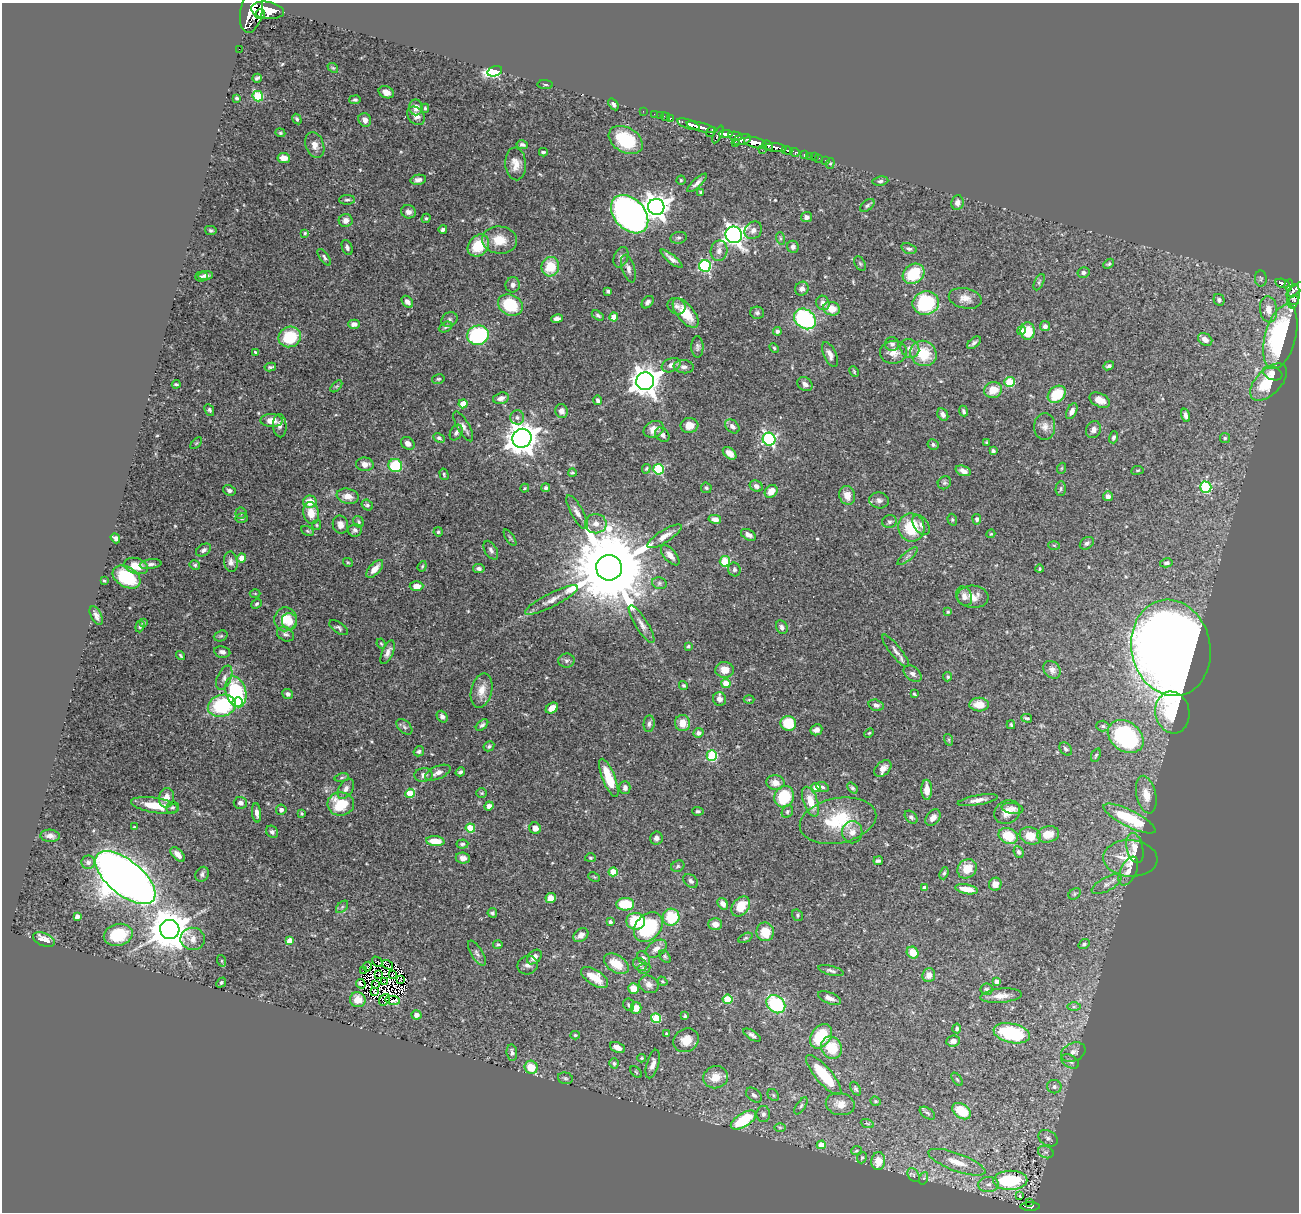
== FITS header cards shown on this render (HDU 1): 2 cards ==
NAXIS1  =                 1297
NAXIS2  =                 1210

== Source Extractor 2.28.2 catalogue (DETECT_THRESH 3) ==
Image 1297 x 1210 px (HDU 1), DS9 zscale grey, 1 PNG px = 1 image px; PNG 1301 x 1214 px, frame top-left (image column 1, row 1210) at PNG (2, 3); each listed source drawn as its Kron ellipse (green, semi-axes under 4 px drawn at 4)
Background 0.646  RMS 0.021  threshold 0.0644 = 3 sigma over >= 5 px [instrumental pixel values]
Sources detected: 539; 8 with non-positive FLUX_AUTO (blend fragments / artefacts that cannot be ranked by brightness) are neither listed nor drawn; of the other 531, the 500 brightest by FLUX_AUTO listed and drawn (31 fainter detections omitted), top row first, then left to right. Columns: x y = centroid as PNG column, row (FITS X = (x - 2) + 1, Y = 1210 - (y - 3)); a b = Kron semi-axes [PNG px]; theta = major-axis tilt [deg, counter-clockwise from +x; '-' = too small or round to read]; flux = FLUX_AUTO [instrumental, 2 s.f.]
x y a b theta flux
267 10 16 8 -9 3300
251 12 22 11 79 4200
260 14 5 3 - 630
239 49 2 2 - 6.3
333 68 6 4 -40 1.9
495 71 8 5 15 190
257 78 5 3 - 2.6
545 84 8 3 -5 2
386 92 8 6 -24 9.6
258 96 5 5 - 76
237 98 3 3 - 2.7
355 100 6 4 10 3.3
613 104 6 4 -55 4.2
416 107 8 7 - 10
425 108 4 3 - 2.4
643 111 2 2 - 11
654 114 2 2 - 9.9
660 115 2 2 - 12
416 116 10 7 -45 9.4
665 117 4 2 - 17
670 118 3 3 - 27
297 119 5 4 - 2.5
365 120 7 6 - 8.7
689 124 12 4 -20 970
701 127 15 3 -15 1100
711 132 5 3 - 140
280 133 5 4 - 1.8
725 134 7 4 -1 530
718 135 9 3 64 290
735 136 7 3 -12 290
742 139 9 5 14 620
626 140 18 12 -30 80
735 142 4 3 - 32
755 143 12 5 -15 1700
315 145 13 9 -70 12
522 145 6 4 -10 3.3
768 146 6 4 -51 440
776 148 11 4 -6 870
762 150 2 2 - 24
787 150 5 3 - 190
543 152 4 3 - 2.2
795 152 5 3 - 120
804 155 4 3 - 45
809 156 2 2 - 8.1
814 157 2 2 - 8.7
284 158 6 5 - 14
819 158 2 2 - 6.1
825 160 3 2 - 24
830 163 5 4 - 1.9
516 164 16 10 -86 14
418 180 8 5 10 5
681 180 4 4 - 1.8
880 181 8 4 7 3.4
697 183 13 4 42 6.2
700 192 4 3 - 1.9
347 200 8 5 1 3.1
957 203 7 6 - 7
867 205 8 5 38 3.4
656 207 8 8 - 1300
408 212 7 6 - 5.6
630 214 22 15 -47 920
807 217 5 5 - 5.7
426 218 5 4 - 2.2
346 220 7 6 - 7.4
443 229 4 3 - 3.4
211 230 6 4 -13 2.7
753 230 9 8 - 7.9
305 233 4 3 - 2.3
734 235 8 8 - 800
678 238 8 6 10 3.4
780 238 6 4 -72 2.3
500 240 17 13 -6 28
478 246 12 9 49 50
347 247 8 5 -67 3.9
793 247 6 5 - 4.4
909 249 8 5 -19 3.7
719 251 10 8 79 8
324 257 10 4 -54 3.3
621 257 11 7 69 6.2
671 259 13 3 -39 7.3
860 264 8 5 -62 2.4
1109 264 6 4 39 2.2
705 266 6 5 - 200
550 267 9 9 - 37
628 269 14 6 -73 7.3
1083 273 6 5 - 3.9
913 274 11 9 37 58
206 275 7 4 5 6
201 277 6 5 - 3.8
1261 279 8 6 89 3.1
1039 282 9 4 65 3
1283 283 7 3 -14 190
513 285 8 7 - 6.1
1288 285 5 4 - 180
802 289 7 6 - 8.1
1295 289 11 4 38 460
608 291 4 3 - 2.6
1293 296 12 6 81 180
965 298 17 10 -12 13
1219 300 6 5 - 3.8
1294 301 5 3 - 34
407 302 7 5 -49 6.4
648 302 7 5 47 4.4
823 303 7 6 - 8.3
926 303 13 11 11 130
510 305 13 10 -27 67
677 306 9 8 - 5.7
831 309 8 6 -12 21
1269 309 13 8 -83 15
686 313 17 8 -51 35
757 313 7 6 - 3.5
598 315 7 4 -32 3
614 317 4 4 - 23
449 319 8 7 - 4.9
557 319 6 4 11 5.4
805 319 12 9 -40 180
354 324 6 4 -1 6.5
1045 326 5 5 - 5.6
445 327 7 4 27 2.9
777 331 4 4 - 3.4
1021 331 4 4 - 19
1028 331 9 7 90 37
478 335 11 9 16 140
290 337 11 10 - 61
1280 337 33 15 75 230
1205 339 7 6 - 11
974 343 8 5 40 4.2
892 344 7 7 - 5.2
697 347 11 6 -89 4.4
774 348 5 4 - 2.2
910 348 10 8 -42 8.7
255 352 4 3 - 2.1
893 352 13 11 8 14
923 353 13 12 - 47
830 354 13 6 -66 7.4
671 365 10 6 23 8.6
1109 366 5 4 - 2.7
270 367 6 3 9 2.7
684 367 10 6 -6 6.6
854 372 6 3 -64 1.7
1273 373 10 6 -21 8.3
438 379 6 4 13 2.2
645 381 9 9 - 2000
1009 382 5 5 - 82
1268 382 23 12 46 55
176 384 4 2 - 1.7
805 384 8 6 -36 6.6
336 386 7 4 45 1.8
993 390 9 8 - 22
1057 394 10 7 41 49
501 398 8 5 15 7.4
598 400 5 4 - 3.6
1100 400 11 6 -25 12
463 404 4 4 - 35
209 410 6 4 -64 2.6
561 411 7 6 - 7.6
963 411 5 3 - 2.8
1072 411 8 5 64 7.1
943 414 6 5 - 5.6
1186 415 7 4 -73 6
517 417 7 7 - 4.5
272 421 11 6 -2 16
689 425 9 7 6 15
280 426 11 7 -87 6.2
463 426 17 6 -61 7.2
732 426 8 5 -45 6.2
1045 426 13 10 86 10
654 429 10 8 26 13
1094 430 9 7 65 6.2
456 432 8 6 60 4.4
662 435 8 6 -43 5.1
1113 437 6 4 73 3.2
439 438 6 4 -28 3.3
522 438 10 9 - 2400
1225 438 5 5 - 2.3
769 439 6 6 - 270
986 442 4 3 - 1.7
196 443 7 2 45 1.4
408 443 7 5 -38 7.6
933 445 5 5 - 3.3
993 451 4 4 - 3.9
730 453 8 5 -42 10
365 464 8 7 - 12
395 465 7 6 - 63
1062 468 5 3 - 1.4
646 469 5 3 - 1.8
659 469 5 5 - 120
1137 470 6 3 9 1.4
963 471 8 5 -20 6.8
572 473 4 3 - 1.9
444 474 6 4 -74 2.1
944 483 7 6 - 2.9
756 486 7 5 -30 6.5
1206 487 6 5 - 130
525 488 4 3 - 1.6
546 488 4 4 - 3.6
706 488 5 5 - 2.5
1061 489 7 5 87 2.7
229 490 6 5 - 3.8
771 491 7 5 46 17
847 495 9 8 - 15
348 496 11 7 -11 15
1108 496 5 4 - 4.5
879 500 10 8 -11 6.2
310 502 6 6 - 20
367 505 6 5 - 3.3
577 512 19 6 -61 9
241 513 5 5 - 2.9
311 513 11 8 -78 20
242 518 6 5 - 2.8
715 519 6 4 -11 8.7
977 519 5 4 - 3.3
952 520 6 4 -71 2
359 522 6 5 - 2.5
889 522 7 6 - 3.5
596 524 10 10 - 11
317 525 5 4 - 1.9
340 525 9 7 -74 9
921 525 11 7 -54 6.2
911 527 14 13 - 55
355 530 7 6 - 4.5
307 531 7 4 -27 2.3
438 532 4 4 - 2.1
991 534 4 4 - 1.5
748 535 8 5 -28 7.7
664 536 19 6 32 13
115 538 5 4 - 4.1
510 538 9 3 -57 2.2
1087 543 7 5 35 3.5
1054 545 6 4 -3 1.8
204 550 8 5 34 5.1
491 550 10 6 -60 4.9
670 555 12 6 -48 10
907 556 13 4 40 4.7
242 558 4 4 - 19
725 561 5 5 - 81
231 562 10 6 -82 6.8
348 562 5 3 - 1.6
1166 563 6 4 11 3.9
151 564 11 5 8 5.3
195 565 5 4 - 2.5
136 566 12 8 -17 26
422 566 5 4 - 1.7
609 568 13 13 - 29000
375 569 11 5 47 14
479 569 6 4 -10 4
1040 569 4 3 - 1.8
734 570 7 6 - 3.9
127 577 15 10 -31 61
104 581 3 3 - 1.9
659 583 7 6 - 3.8
416 586 7 5 2 13
255 593 5 3 - 1.5
964 596 10 7 -68 9.1
973 597 16 11 -4 17
551 600 29 7 27 17
257 604 6 4 39 2.3
948 612 4 3 - 1.6
96 616 10 5 -64 5.6
285 619 12 11 - 27
289 621 8 7 - 13
144 623 4 4 - 2.7
642 624 22 6 -58 9.9
140 626 6 3 72 2.6
782 627 7 5 -62 4.8
339 628 11 5 -32 3.8
285 634 9 7 -29 4.9
221 636 7 5 20 2.5
381 644 5 4 - 1.6
688 646 4 4 - 2.2
1171 648 48 39 -78 4000
896 651 20 5 -52 7.8
222 652 8 5 -9 5
388 652 12 5 67 7.2
181 656 5 3 - 1.9
566 661 8 7 - 4.1
725 670 9 8 - 18
1052 670 10 7 -48 6.9
912 674 10 6 -39 5.6
948 677 5 4 - 2.4
224 678 13 7 66 6.9
726 684 4 4 - 34
683 685 4 4 - 2.1
481 691 17 10 76 18
236 692 16 10 -74 140
288 694 5 5 - 3.9
914 694 4 3 - 1.6
720 699 7 6 - 7.4
749 699 5 3 - 1.5
238 702 5 4 - 48
876 705 8 5 -17 5.2
979 705 10 7 -2 20
222 706 14 11 16 120
552 708 6 5 - 12
1172 713 21 17 -81 74
442 717 6 5 - 5.7
1027 718 5 2 - 2.4
683 723 8 7 - 20
788 723 8 7 - 51
649 724 8 5 84 3.9
482 725 7 4 42 3.5
1011 725 4 3 - 1.8
1103 726 6 5 - 2.8
404 727 9 6 -45 4
816 730 6 5 - 6.7
698 733 5 4 - 4.5
869 733 5 3 - 1.7
1126 737 19 14 -36 220
949 740 6 4 -72 1.8
489 746 5 4 - 2.7
1066 749 7 5 -47 3.5
419 751 5 4 - 3.3
712 755 5 5 - 100
1096 755 7 4 69 2.4
883 769 10 6 43 8.7
460 772 5 3 - 3.3
438 773 13 6 23 8.6
424 775 9 7 5 5.9
342 778 7 3 10 1.9
609 778 20 6 -68 43
775 783 9 7 -8 14
822 787 6 4 -23 3.1
625 788 6 5 - 5.2
816 788 5 4 - 20
852 788 6 4 -50 2.4
346 789 11 6 57 7.3
927 790 10 5 -89 15
410 793 5 4 - 37
482 793 5 4 - 1.7
1146 795 19 9 -78 20
784 797 11 9 64 65
166 798 10 7 81 14
978 800 20 5 10 9.2
811 802 15 7 -70 26
240 803 7 6 - 6.9
341 804 13 11 0 56
155 805 24 7 -9 37
489 806 5 4 - 5.8
172 807 6 6 - 3.2
1012 808 11 5 -9 5.5
281 810 5 5 - 5.1
698 811 6 4 -2 2.5
787 812 7 5 61 2.8
1007 812 13 11 29 16
257 813 10 4 -84 6.8
302 813 4 3 - 1.6
911 817 7 5 -46 3.8
933 818 9 6 51 8.9
1130 819 29 8 -27 78
838 821 39 22 11 79
134 827 4 3 - 1.6
470 828 4 4 - 37
535 828 6 5 - 10
272 832 6 5 - 4
852 832 11 10 - 11
1048 834 11 8 11 22
50 836 10 6 -3 7.7
1008 836 10 7 -24 41
1030 836 11 8 -20 24
656 838 6 6 - 5.9
435 841 9 5 -5 26
462 844 6 4 4 3
1135 848 15 8 -77 14
1018 852 6 5 - 3.9
178 854 9 5 -46 10
463 858 7 5 -7 6.6
590 858 5 4 - 1.9
1130 858 27 18 -4 39
878 861 5 3 - 3.2
88 862 7 6 - 6.6
678 866 7 5 27 2.5
967 869 10 9 - 24
1128 871 15 8 64 11
613 872 4 4 - 35
944 873 6 4 69 2.4
202 874 8 6 60 4.3
594 877 6 4 -25 1.7
125 878 36 17 -39 2700
691 881 8 6 -39 4.2
995 884 6 6 - 7.9
1107 884 16 7 28 7.7
924 888 4 4 - 8.9
967 889 11 4 -10 18
1075 894 6 5 - 2.3
551 898 5 5 - 16
625 904 9 6 -1 50
723 904 6 4 -55 7.8
741 906 11 8 52 29
342 907 7 4 46 3
492 913 5 4 - 2.9
798 915 6 5 - 2.5
77 916 4 4 - 8.7
671 917 8 8 - 52
636 921 9 8 - 62
610 922 4 3 - 3.3
715 924 7 6 - 8.7
648 927 17 12 50 110
170 929 10 9 - 4900
765 932 9 8 - 28
118 935 14 11 14 63
581 935 8 6 41 10
745 938 8 4 27 2.2
193 939 12 11 - 13
44 940 11 6 -21 19
290 941 4 4 - 22
1084 944 6 4 35 3.2
498 945 4 3 - 2
656 949 12 7 33 8.9
477 953 14 6 -58 5.8
913 953 6 5 - 23
665 956 7 5 -50 2.3
534 957 8 6 44 10
644 958 7 5 -49 3.7
222 961 6 4 -72 1.6
377 962 6 3 -46 1.6
616 964 14 8 -32 29
640 964 7 6 - 3.9
388 965 6 2 -34 3.2
528 965 10 9 - 6.8
367 967 5 2 - 2.3
644 968 6 5 - 3.2
363 970 3 2 - 1.7
831 971 13 4 -14 4.1
379 974 3 2 - 1.7
392 974 3 3 - 1.4
929 975 7 6 - 9.6
595 977 15 7 -33 25
400 980 3 2 - 2.2
662 981 5 4 - 1.7
996 981 4 4 - 5.8
221 982 5 4 - 2.2
385 982 4 2 - 2
361 984 5 2 - 2.3
649 984 10 8 -30 7
376 985 4 2 - 2.2
634 989 5 5 - 22
986 989 6 6 - 2.8
375 992 4 2 - 1.6
1001 996 21 7 5 14
829 998 12 5 -22 8.7
728 999 5 4 - 65
358 1000 8 7 - 20
384 1000 6 5 - 3.4
393 1000 7 4 -9 14
776 1004 10 8 -42 110
629 1005 6 5 - 3.2
1074 1006 7 4 0 3.2
636 1008 6 5 - 14
416 1015 5 4 - 7.8
685 1016 4 4 - 2
656 1018 5 5 - 63
957 1028 5 4 - 2.4
1012 1033 18 9 -12 100
666 1034 3 3 - 2
575 1035 4 4 - 2
752 1035 10 4 -32 4.2
821 1036 13 9 54 69
686 1040 13 11 36 18
953 1041 7 5 7 8.3
617 1047 8 5 -23 11
832 1048 11 10 - 39
1073 1052 13 9 23 8.5
512 1053 8 5 -82 4.5
642 1058 4 4 - 1.5
1070 1061 10 6 -30 4.9
614 1063 5 4 - 2.8
653 1064 15 6 73 8.9
531 1067 6 6 - 32
636 1072 7 4 -45 1.8
824 1075 25 8 -49 71
716 1077 12 11 - 21
565 1078 8 5 -16 3.4
957 1079 7 3 -54 1.9
1054 1087 7 6 - 5
856 1089 7 4 -59 2.6
754 1095 9 6 -41 4.8
773 1095 6 5 - 2.3
876 1101 6 4 -20 1.9
840 1104 14 11 -11 15
801 1106 10 4 57 3.2
962 1111 10 7 -35 42
927 1113 9 5 -33 3.5
763 1114 8 6 89 4.3
743 1120 14 6 32 81
867 1123 6 4 -20 2.3
780 1127 6 4 0 2.1
1048 1138 10 7 -29 6.1
821 1145 4 4 - 22
856 1151 5 3 - 1.7
1046 1152 8 6 -19 4.1
862 1158 6 4 67 2.3
878 1161 9 7 85 22
957 1162 30 9 -20 30
914 1175 7 5 -58 3.5
924 1178 6 4 71 2.3
1010 1180 17 9 0 130
988 1184 10 7 3 8.5
1019 1195 3 3 - 4
1029 1202 2 2 - 3.3
1030 1206 10 4 0 120
At the frame edge (FLAGS 8, measured only in part): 2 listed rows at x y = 251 12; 1295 289
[31 fainter detections neither listed nor drawn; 8 non-positive-flux detections neither listed nor drawn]